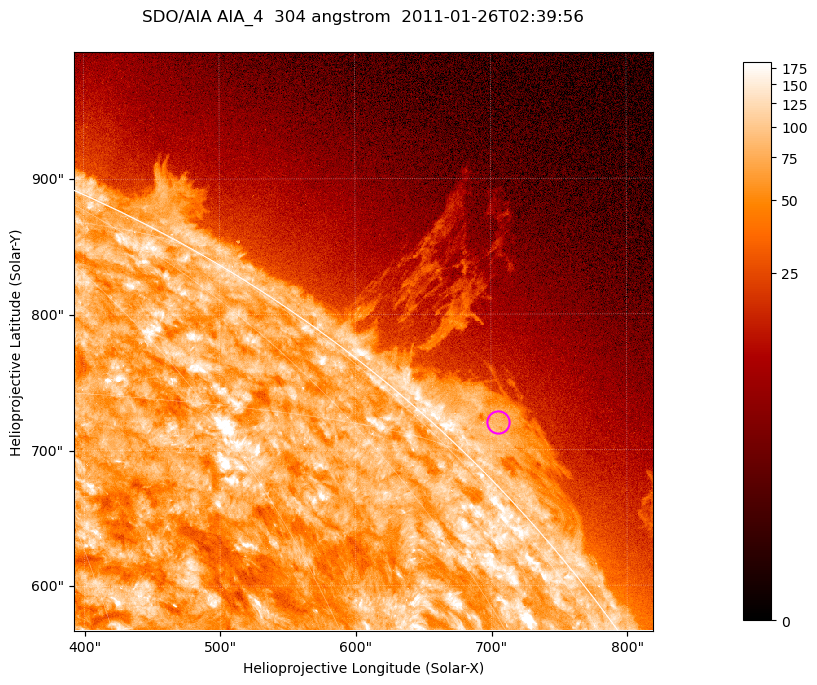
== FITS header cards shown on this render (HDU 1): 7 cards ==
TELESCOP= 'SDO/AIA '           / For AIA: SDO/AIA
INSTRUME= 'AIA_4   '           / For AIA: AIA_ATA1, AIA_ATA2, AIA_ATA3 or AIA_AT
WAVELNTH=                  304 / [angstrom] Wavelength
WAVEUNIT= 'angstrom'           / Wavelength unit: angstrom
DATE-OBS= '2011-01-26T02:39:56.127' / [ISO] Date when observation started; ISO 8
CTYPE1  = 'HPLN-TAN'           / CTYPE1; Typically HPLN
CTYPE2  = 'HPLT-TAN'           / CTYPE2; Typically HPLT

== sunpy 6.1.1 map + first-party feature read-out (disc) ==
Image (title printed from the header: SDO/AIA AIA_4  304 angstrom  2011-01-26T02:39:56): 711 x 711 px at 0.6 arcsec/px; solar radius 975 arcsec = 1624 px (partial field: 2.6% of the solar disc is inside the frame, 42% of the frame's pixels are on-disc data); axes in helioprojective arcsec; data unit not stated in the header (colour bar unlabelled)
Orientation: roll -0.132 deg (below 1 deg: not rotated)
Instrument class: DISC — disc imager (sunpy class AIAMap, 304 A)
Bright regions (active regions / flare kernels): reference = the on-disc median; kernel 7 px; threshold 5 sigma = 122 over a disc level ~74.4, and >= 1.15x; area >= 505 px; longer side >= 9 px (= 5.4 arcsec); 0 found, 0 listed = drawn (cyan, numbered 1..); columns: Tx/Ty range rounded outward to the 2 arcsec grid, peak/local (2 s.f.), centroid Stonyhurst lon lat
Off-limb structures (1.02-1.3 R_sun): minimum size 252 px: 5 found; the strongest spans PA ~310..320 deg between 1.02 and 1.07 R_sun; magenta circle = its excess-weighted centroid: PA ~315 deg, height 1.03 R_sun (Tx ~706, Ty ~720 arcsec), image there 3.1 x the reference